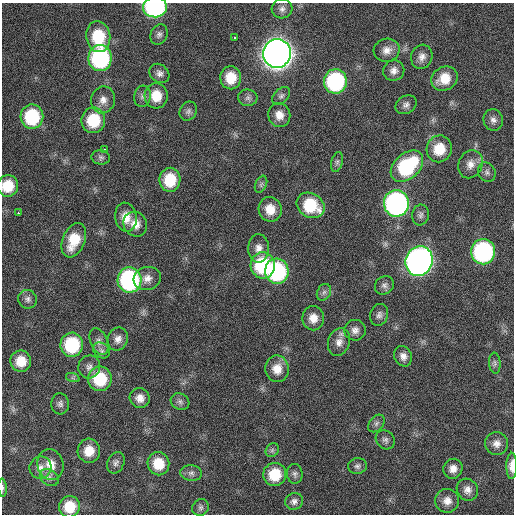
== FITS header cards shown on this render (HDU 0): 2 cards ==
NAXIS1  =                  512 / Axis length
NAXIS2  =                  512 / Axis length

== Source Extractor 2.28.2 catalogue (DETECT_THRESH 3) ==
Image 512 x 512 px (HDU 0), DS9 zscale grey, 1 PNG px = 1 image px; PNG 516 x 516 px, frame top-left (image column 1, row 512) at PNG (2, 3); each listed source drawn as its Kron ellipse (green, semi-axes under 4 px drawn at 4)
Background 113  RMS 11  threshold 32.6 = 3 sigma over >= 5 px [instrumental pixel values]
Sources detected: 93; all 93 listed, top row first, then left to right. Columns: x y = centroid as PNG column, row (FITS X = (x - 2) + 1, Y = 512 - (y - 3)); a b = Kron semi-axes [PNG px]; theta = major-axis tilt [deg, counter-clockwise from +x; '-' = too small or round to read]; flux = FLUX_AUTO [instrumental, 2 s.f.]
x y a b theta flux
155 7 12 10 2 1.2e+05
282 9 10 9 - 3.8e+03
159 35 10 8 64 2.9e+03
98 37 15 12 -81 3.0e+04
235 37 3 3 - 1.6e+04
387 50 13 11 13 6.4e+03
277 53 14 13 - 1.1e+06
422 57 12 10 71 5.2e+03
100 58 13 11 -89 9.7e+04
394 71 11 10 - 4.7e+03
159 73 11 9 -40 3.6e+03
231 78 11 10 - 1.6e+04
444 79 14 11 33 1.4e+04
335 81 12 11 - 9.0e+04
143 96 10 8 76 3.3e+03
156 96 12 11 - 1.5e+04
281 96 10 7 45 2.4e+03
248 98 9 8 - 2.9e+03
103 100 13 12 - 6.4e+03
406 105 11 8 34 3.3e+03
188 111 10 8 59 2.5e+03
279 115 12 11 - 7.4e+03
32 117 12 11 - 4.7e+04
93 120 13 12 - 3.0e+04
493 120 11 9 -73 4.0e+03
104 149 3 3 - 1.8e+04
439 149 13 12 - 1.8e+04
101 157 9 7 -6 2.4e+03
337 162 10 6 75 1.9e+03
470 164 14 12 65 7.1e+03
407 166 19 12 43 6.5e+04
487 172 10 8 -60 2.9e+03
170 180 12 10 88 2.5e+04
261 184 9 5 66 2.0e+03
8 186 11 10 - 1.8e+04
396 203 13 12 - 2.4e+05
311 205 15 12 -32 3.3e+04
270 209 12 11 - 1.1e+04
18 213 3 2 - 2.6e+03
420 215 10 8 82 2.9e+03
126 217 14 10 -80 1.0e+04
135 224 13 11 -58 8.2e+03
74 240 18 11 68 2.2e+04
259 248 14 10 89 6.0e+03
483 252 12 12 - 1.3e+05
419 261 15 13 64 4.3e+05
263 265 13 12 - 5.7e+04
277 271 12 11 - 8.9e+04
147 278 14 11 16 6.4e+03
129 280 12 12 - 1.2e+05
384 285 10 8 38 3.0e+03
324 292 9 6 61 2.5e+03
28 299 9 9 - 3.1e+03
379 315 11 9 74 3.3e+03
313 318 12 11 - 8.3e+03
355 330 10 10 - 4.4e+03
118 339 12 10 68 5.2e+03
99 341 14 8 -67 4.8e+03
339 342 14 10 72 6.4e+03
72 345 12 11 - 4.7e+04
101 351 9 7 -37 2.7e+03
403 356 10 8 -66 4.7e+03
21 361 10 10 - 1.3e+04
495 363 10 5 -85 2.0e+03
89 367 11 11 - 4.6e+03
277 369 13 12 - 1.0e+04
73 378 7 4 -18 1.4e+03
100 379 12 11 - 3.2e+04
140 398 10 9 - 6.3e+03
180 402 10 8 -28 2.8e+03
60 404 10 9 - 2.9e+03
376 423 10 6 51 2.4e+03
385 440 10 8 -45 3.0e+03
497 443 11 11 - 5.1e+03
272 450 7 6 - 1.9e+03
89 451 12 11 - 1.2e+04
116 463 11 8 65 2.9e+03
158 464 12 11 - 1.7e+04
50 465 15 13 -75 1.0e+04
357 466 9 7 8 2.5e+03
512 466 13 5 89 6.2e+03
40 467 11 10 - 5.3e+03
453 469 10 9 - 5.8e+03
191 473 11 8 -6 3.1e+03
275 474 11 11 - 2.3e+04
295 474 10 7 -86 2.6e+03
49 477 10 7 -34 3.3e+03
3 488 9 4 -86 1.5e+03
467 490 11 10 - 5.1e+03
294 501 9 8 - 3.1e+03
447 501 12 12 - 6.7e+03
69 507 11 10 - 1.8e+04
200 507 9 8 - 2.4e+03
At the frame edge (FLAGS 8, measured only in part): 4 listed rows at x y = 155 7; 8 186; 512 466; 3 488